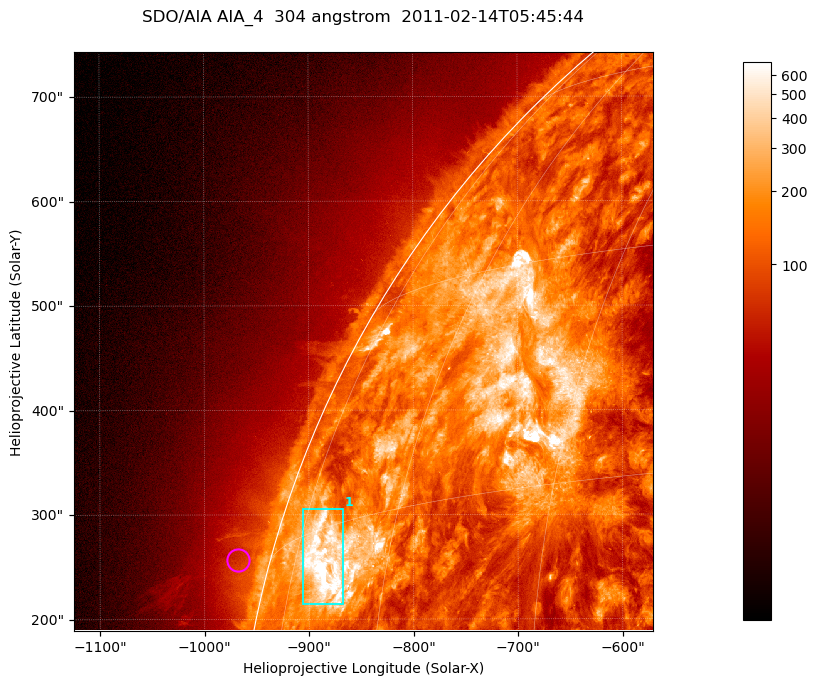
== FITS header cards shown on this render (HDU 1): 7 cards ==
TELESCOP= 'SDO/AIA '           / For AIA: SDO/AIA
INSTRUME= 'AIA_4   '           / For AIA: AIA_ATA1, AIA_ATA2, AIA_ATA3 or AIA_AT
WAVELNTH=                  304 / [angstrom] Wavelength
WAVEUNIT= 'angstrom'           / Wavelength unit: angstrom
DATE-OBS= '2011-02-14T05:45:44.123' / [ISO] Date when observation started; ISO 8
CTYPE1  = 'HPLN-TAN'           / CTYPE1; Typically HPLN
CTYPE2  = 'HPLT-TAN'           / CTYPE2; Typically HPLT

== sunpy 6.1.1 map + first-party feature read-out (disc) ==
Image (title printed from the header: SDO/AIA AIA_4  304 angstrom  2011-02-14T05:45:44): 923 x 923 px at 0.6 arcsec/px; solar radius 972 arcsec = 1619 px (partial field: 4.9% of the solar disc is inside the frame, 47% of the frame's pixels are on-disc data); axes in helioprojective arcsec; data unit not stated in the header (colour bar unlabelled)
Orientation: roll -0.132 deg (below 1 deg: not rotated)
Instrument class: DISC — disc imager (sunpy class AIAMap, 304 A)
Bright regions (active regions / flare kernels): reference = the on-disc median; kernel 7 px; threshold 5 sigma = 374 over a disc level ~131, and >= 1.15x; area >= 851 px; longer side >= 11 px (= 6.6 arcsec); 1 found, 1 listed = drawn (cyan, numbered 1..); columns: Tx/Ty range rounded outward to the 2 arcsec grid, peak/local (2 s.f.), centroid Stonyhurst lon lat
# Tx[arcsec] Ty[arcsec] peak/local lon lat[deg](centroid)
1 -906..-866 214..306 8.2 -69 +13
Off-limb structures (1.02-1.3 R_sun): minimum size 400 px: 2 found; the strongest spans PA ~75..80 deg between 1.02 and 1.06 R_sun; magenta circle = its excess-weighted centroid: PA ~75 deg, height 1.03 R_sun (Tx ~-968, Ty ~256 arcsec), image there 1.5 x the reference